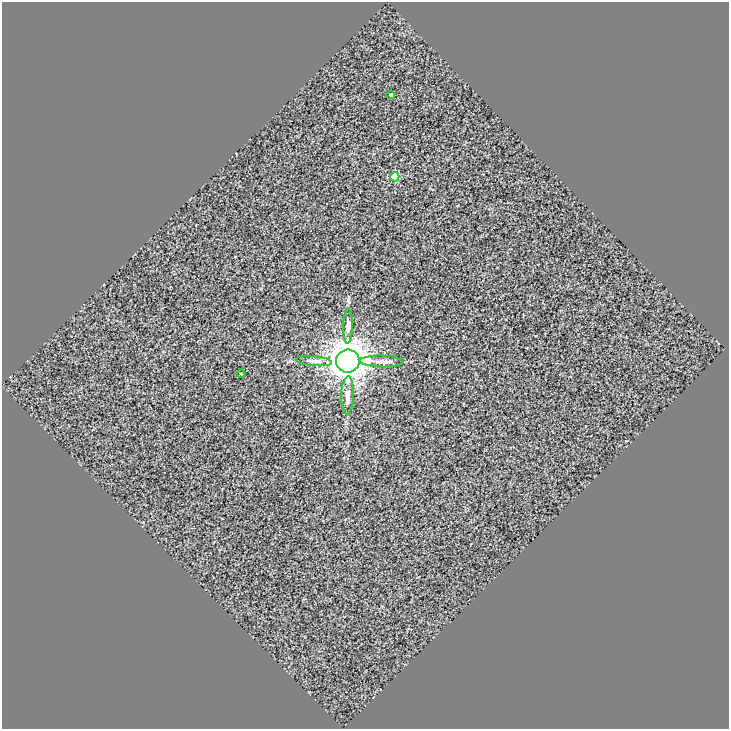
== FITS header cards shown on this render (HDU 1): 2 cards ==
NAXIS1  =                  727
NAXIS2  =                  727

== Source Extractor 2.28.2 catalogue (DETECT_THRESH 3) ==
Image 727 x 727 px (HDU 1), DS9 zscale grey, 1 PNG px = 1 image px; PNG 731 x 731 px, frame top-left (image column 1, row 727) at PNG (2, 2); each listed source drawn as its Kron ellipse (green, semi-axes under 4 px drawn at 4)
Background 0.211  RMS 7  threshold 21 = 3 sigma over >= 5 px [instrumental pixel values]
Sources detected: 8; all 8 listed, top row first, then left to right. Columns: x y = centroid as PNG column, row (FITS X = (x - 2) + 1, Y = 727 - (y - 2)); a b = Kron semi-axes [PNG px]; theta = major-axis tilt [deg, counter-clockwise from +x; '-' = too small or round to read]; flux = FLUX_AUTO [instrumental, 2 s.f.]
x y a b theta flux
391 95 4 3 - 5.6e+02
395 177 4 4 - 1.6e+04
348 326 17 4 89 2.1e+03
314 361 18 5 -6 2.0e+03
348 361 12 11 - 1.2e+06
381 361 21 6 -1 2.8e+03
241 374 4 3 - 3.0e+02
347 395 19 6 88 2.6e+03